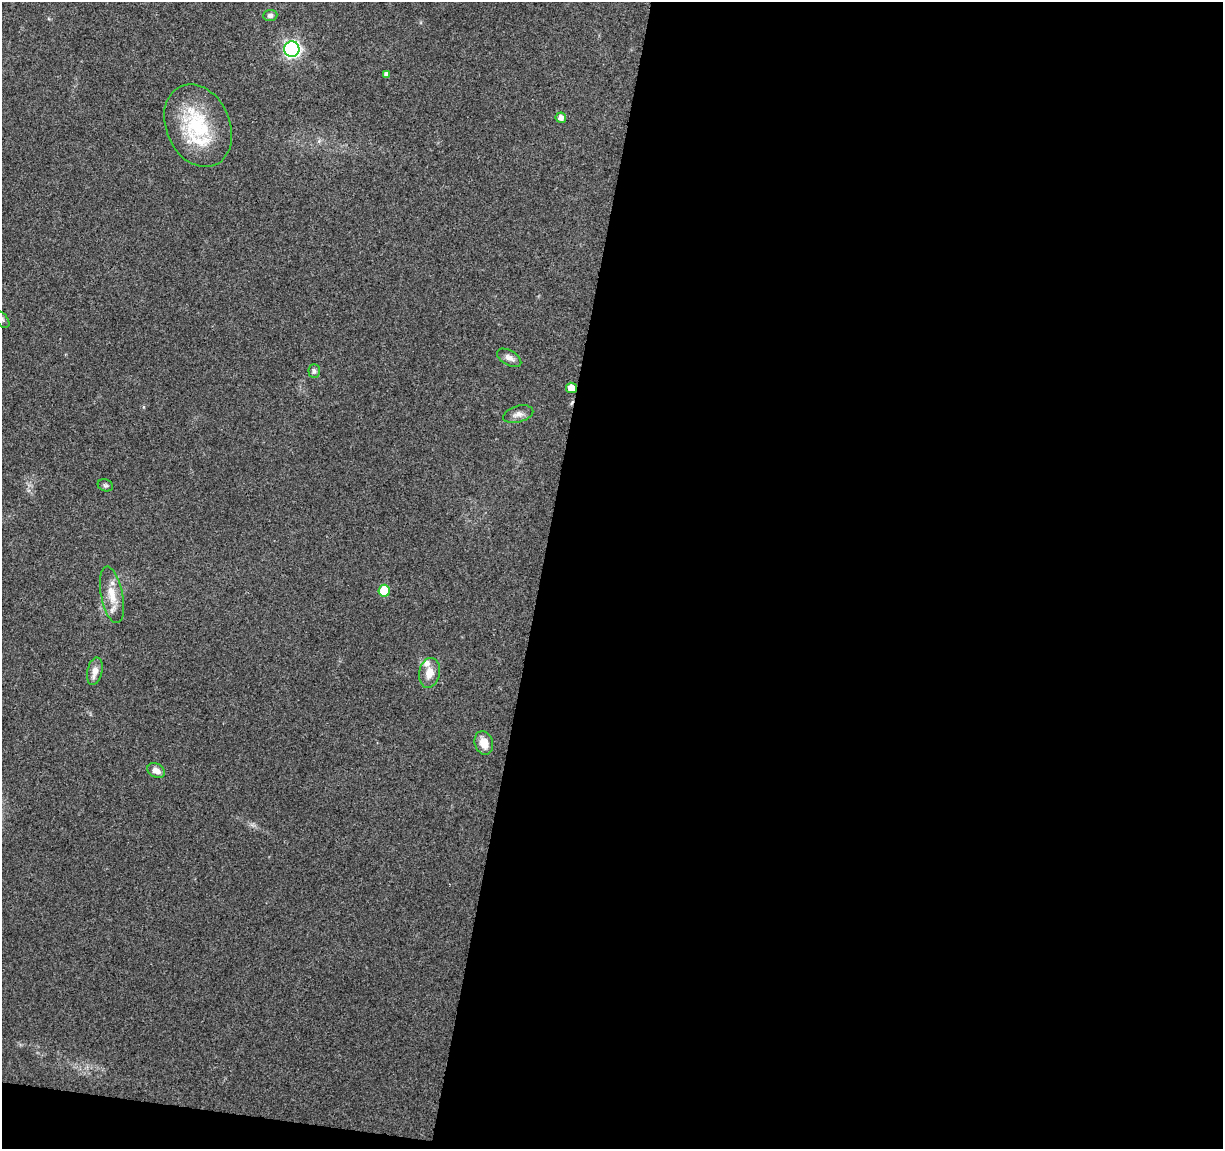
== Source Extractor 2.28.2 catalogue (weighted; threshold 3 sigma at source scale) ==
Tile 16 of 4 x 4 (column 4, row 4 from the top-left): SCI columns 3663-4883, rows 225-1371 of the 4891 x 5096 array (HDU 1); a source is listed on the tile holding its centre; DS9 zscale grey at full resolution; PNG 1225 x 1151 px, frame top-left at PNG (2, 2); each listed source drawn as its Kron ellipse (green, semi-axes under 4 px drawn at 4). Shown black and unused: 57% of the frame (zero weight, under 3 of 4 exposures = <1% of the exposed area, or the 3 px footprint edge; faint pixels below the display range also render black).
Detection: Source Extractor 2.28.2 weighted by HDU 2 'WHT'; one run over the whole footprint, this tile lists its part. Background 0.0914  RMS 0.0061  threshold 0.0273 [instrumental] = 3 sigma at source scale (4.5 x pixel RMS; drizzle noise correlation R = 1.50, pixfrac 1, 0.0396/0.0396 arcsec/px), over >= 5 px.
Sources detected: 18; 1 inside a brighter listed object's ellipse — not listed separately; the other 17 listed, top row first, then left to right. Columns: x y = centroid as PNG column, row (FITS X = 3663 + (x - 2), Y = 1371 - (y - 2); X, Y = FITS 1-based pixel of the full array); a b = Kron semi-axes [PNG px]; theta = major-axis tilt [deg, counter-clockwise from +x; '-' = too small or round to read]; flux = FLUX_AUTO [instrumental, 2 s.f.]
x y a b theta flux
270 15 7 5 4 2.1
292 49 7 7 - 170
386 74 4 4 - 2
561 118 5 5 - 3.2
198 126 43 32 -66 46
2 319 10 5 -52 1.6
509 358 13 7 -30 3.3
314 371 7 6 - 1.8
571 388 5 5 - 6.6
518 414 15 8 15 3.6
105 485 8 6 -20 1.2
384 591 6 5 - 18
112 595 29 11 -78 11
95 671 14 7 77 5.5
429 673 15 10 79 6.6
484 743 12 9 -73 6.9
156 771 9 6 -30 4
Overlapping masked pixels (flux is a lower limit): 1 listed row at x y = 571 388
Isophote crosses this tile's border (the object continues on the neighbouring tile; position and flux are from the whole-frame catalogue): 1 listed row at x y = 2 319